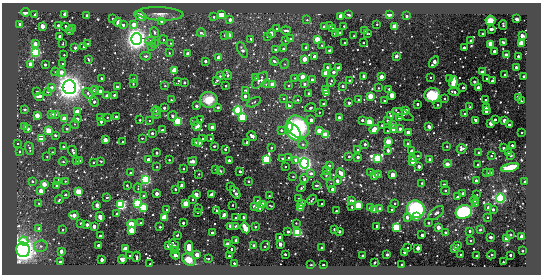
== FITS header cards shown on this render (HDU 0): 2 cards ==
NAXIS1  =                  539 / length of data axis 1
NAXIS2  =                  272 / length of data axis 2

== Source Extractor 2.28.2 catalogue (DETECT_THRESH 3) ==
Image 539 x 272 px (HDU 0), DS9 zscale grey, 1 PNG px = 1 image px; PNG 543 x 276 px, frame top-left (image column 1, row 272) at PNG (2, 3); each listed source drawn as its Kron ellipse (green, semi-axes under 4 px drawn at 4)
Background -22.9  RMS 190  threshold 582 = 3 sigma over >= 5 px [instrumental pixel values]
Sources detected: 568; of the 568, the 500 brightest by FLUX_AUTO listed and drawn (68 fainter detections omitted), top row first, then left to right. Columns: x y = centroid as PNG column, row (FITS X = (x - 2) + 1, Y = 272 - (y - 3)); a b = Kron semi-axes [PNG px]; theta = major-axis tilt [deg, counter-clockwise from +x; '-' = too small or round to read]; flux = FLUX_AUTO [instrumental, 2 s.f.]
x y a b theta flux
25 12 4 3 - 9.4e+04
35 14 3 3 - 9.0e+04
65 14 3 3 - 1.2e+05
160 14 23 6 -2 1.0e+05
221 14 3 3 - 2.6e+06
389 14 3 3 - 6.5e+05
87 15 3 3 - 1.2e+05
349 15 4 3 - 3.5e+04
140 16 6 3 -27 7.5e+05
341 16 3 3 - 1.0e+06
407 16 3 3 - 6.3e+04
214 17 3 3 - 2.2e+04
113 18 3 2 - 1.5e+04
517 19 3 3 - 2.7e+04
230 20 3 3 - 1.6e+05
307 20 3 3 - 1.5e+04
490 20 5 4 - 1.7e+05
161 21 4 4 - 3.9e+04
118 22 4 3 - 5.4e+04
20 24 3 3 - 2.4e+05
134 24 3 3 - 3.2e+05
377 24 3 2 - 1.9e+04
58 25 3 3 - 8.2e+04
123 25 3 3 - 6.0e+04
330 25 3 3 - 4.6e+04
503 25 5 2 - 1.9e+04
42 26 3 3 - 6.6e+05
65 26 3 3 - 4.3e+04
344 26 3 2 - 1.5e+04
395 26 3 3 - 1.6e+06
324 27 3 3 - 1.3e+05
333 28 3 2 - 2.4e+04
73 29 4 3 - 5.6e+04
277 29 3 3 - 3.3e+04
491 29 4 3 - 5.0e+04
286 30 5 3 - 2.8e+04
70 31 4 2 - 2.4e+04
365 31 3 2 - 1.7e+04
155 32 5 4 - 2.0e+04
201 33 4 3 - 4.8e+04
271 33 4 3 - 2.0e+05
335 33 3 3 - 6.8e+04
339 33 3 3 - 8.2e+04
367 33 3 2 - 2.7e+04
483 34 3 3 - 1.4e+05
224 35 3 2 - 1.7e+04
229 35 4 3 - 1.3e+05
267 36 3 2 - 1.2e+04
354 36 3 2 - 1.5e+04
522 36 4 3 - 3.5e+05
60 37 3 3 - 2.3e+05
136 39 6 5 - 1.3e+07
251 39 3 3 - 3.0e+04
290 39 3 3 - 3.6e+04
317 39 3 3 - 1.1e+06
163 40 4 4 - 1.7e+04
285 40 3 2 - 2.0e+04
150 41 5 4 - 3.3e+04
471 41 3 3 - 1.2e+05
35 43 3 3 - 2.6e+05
170 43 3 2 - 1.3e+04
345 43 3 3 - 5.5e+04
363 43 3 2 - 1.7e+04
504 43 3 3 - 1.6e+05
521 43 3 3 - 1.8e+06
63 44 3 2 - 1.2e+04
87 44 3 3 - 2.7e+04
154 44 4 3 - 1.3e+04
491 44 3 3 - 1.9e+06
322 45 3 3 - 1.4e+04
84 47 3 3 - 6.8e+04
152 47 4 4 - 2.8e+04
464 47 3 3 - 7.2e+04
75 48 3 3 - 1.2e+05
306 48 3 3 - 9.3e+04
283 49 3 3 - 3.2e+04
242 50 9 4 -65 3.3e+04
276 50 3 3 - 4.9e+04
329 51 3 3 - 3.1e+04
494 51 3 3 - 2.2e+04
35 52 4 4 - 5.6e+06
169 53 3 3 - 1.6e+04
188 54 3 3 - 6.5e+05
64 55 3 3 - 1.4e+04
506 55 4 3 - 3.8e+04
146 56 5 4 - 2.7e+04
314 56 3 3 - 5.7e+04
396 56 3 3 - 2.2e+05
518 56 3 3 - 8.8e+04
219 57 3 3 - 8.3e+05
88 59 3 2 - 1.4e+04
305 59 3 3 - 8.0e+05
205 61 3 3 - 1.0e+05
274 61 4 3 - 3.3e+04
434 62 6 3 56 3.4e+05
31 64 3 3 - 6.4e+05
63 64 3 2 - 1.7e+04
285 64 5 3 - 1.2e+04
45 65 3 3 - 7.2e+04
327 67 3 3 - 4.1e+04
516 67 3 3 - 8.4e+04
339 68 3 3 - 2.3e+05
174 70 3 3 - 9.2e+05
55 72 4 4 - 1.2e+04
61 72 4 3 - 4.4e+05
333 72 3 3 - 1.6e+05
483 72 4 3 - 6.6e+04
326 73 3 3 - 1.0e+06
227 75 5 4 - 2.6e+04
505 75 3 3 - 3.4e+04
220 76 3 3 - 2.1e+04
363 76 3 3 - 3.0e+04
524 76 3 3 - 2.1e+04
255 77 4 3 - 2.6e+04
303 77 3 3 - 1.2e+06
381 77 3 3 - 5.6e+05
431 77 3 2 - 1.7e+04
101 78 3 3 - 4.2e+04
295 78 3 3 - 1.2e+04
133 79 3 3 - 4.9e+04
449 79 3 3 - 5.4e+04
487 79 3 2 - 2.3e+04
217 80 3 3 - 3.1e+04
260 80 10 5 45 8.4e+04
313 80 3 3 - 3.8e+05
349 80 3 2 - 2.2e+04
178 81 4 2 - 1.5e+04
331 81 5 2 - 1.8e+04
492 81 3 3 - 1.2e+05
184 82 3 3 - 1.8e+04
453 82 6 3 81 3.0e+05
474 82 3 3 - 9.4e+04
133 83 3 2 - 1.5e+04
266 84 4 3 - 1.4e+04
273 84 3 3 - 1.1e+06
304 84 3 3 - 7.8e+04
165 86 3 3 - 1.8e+04
226 86 3 2 - 1.5e+04
288 86 4 4 - 2.0e+04
342 86 3 3 - 4.2e+04
51 87 3 3 - 1.0e+05
69 87 7 6 - 1.6e+07
117 87 3 3 - 1.5e+05
463 87 3 3 - 5.3e+04
379 88 3 2 - 1.8e+04
478 88 3 3 - 3.3e+05
325 89 3 3 - 7.3e+04
389 89 3 3 - 3.0e+04
94 90 4 3 - 2.9e+04
245 90 3 3 - 7.4e+04
100 91 3 3 - 1.8e+05
37 92 3 3 - 6.4e+04
48 92 4 4 - 1.6e+04
454 92 5 3 - 4.7e+04
88 93 6 4 -52 4.9e+04
309 93 3 3 - 3.2e+04
326 93 3 3 - 2.4e+05
114 95 3 3 - 3.3e+04
392 95 3 3 - 1.1e+06
432 95 8 7 - 4.5e+05
39 96 5 3 - 7.6e+04
107 96 3 3 - 3.9e+05
245 96 3 3 - 2.2e+05
370 96 3 3 - 1.3e+06
518 97 3 3 - 3.2e+05
445 98 3 3 - 2.3e+04
283 99 3 3 - 2.1e+04
171 100 3 3 - 2.2e+04
209 100 8 8 - 2.4e+05
298 100 3 3 - 2.3e+04
359 100 3 3 - 2.9e+04
486 100 3 2 - 1.4e+04
94 101 5 3 - 3.6e+04
384 101 3 3 - 2.1e+04
521 101 3 3 - 1.5e+04
254 102 8 4 27 1.7e+04
323 103 3 3 - 2.4e+04
349 103 3 3 - 1.1e+05
417 104 3 3 - 4.4e+04
438 105 3 3 - 3.7e+04
196 106 3 3 - 4.1e+04
289 106 3 3 - 5.9e+04
218 107 3 3 - 3.0e+04
470 107 3 2 - 1.4e+04
487 107 3 3 - 2.9e+05
164 108 3 3 - 8.1e+04
310 108 5 4 - 4.0e+04
25 109 3 3 - 2.8e+04
238 110 4 4 - 5.3e+06
156 111 4 4 - 1.4e+04
406 111 3 3 - 6.4e+05
486 111 3 3 - 3.0e+05
77 112 4 3 - 6.9e+05
319 112 3 2 - 1.2e+04
52 114 3 3 - 3.2e+05
156 114 4 3 - 1.6e+04
403 114 12 4 -27 9.3e+04
465 114 3 3 - 5.9e+04
37 115 3 3 - 7.4e+05
55 115 3 3 - 3.4e+04
172 116 5 3 - 1.0e+05
391 116 4 3 - 3.0e+04
101 117 4 2 - 1.8e+04
107 117 3 3 - 1.6e+04
116 117 3 3 - 8.7e+04
242 117 3 3 - 4.1e+06
339 117 3 3 - 1.5e+05
399 118 3 3 - 1.6e+05
64 119 3 3 - 1.2e+06
77 119 3 3 - 1.4e+05
201 119 3 2 - 1.6e+04
495 119 3 3 - 4.9e+04
140 120 3 3 - 2.0e+04
311 120 4 3 - 1.2e+05
362 120 3 3 - 6.4e+04
476 120 3 3 - 7.4e+04
149 121 4 3 - 1.6e+04
178 121 3 3 - 5.3e+06
194 121 4 3 - 1.4e+04
387 121 3 3 - 4.0e+04
505 121 3 3 - 5.0e+05
101 122 3 3 - 1.1e+05
369 122 3 3 - 2.4e+06
491 123 3 3 - 6.4e+05
75 124 4 4 - 1.7e+04
392 124 4 3 - 3.5e+04
382 125 3 3 - 3.0e+04
509 125 3 3 - 9.3e+04
24 126 3 3 - 3.3e+05
197 126 5 3 - 5.2e+05
429 126 4 3 - 4.6e+04
212 127 3 3 - 4.3e+05
289 127 4 4 - 1.7e+05
298 127 12 10 -44 1.1e+06
28 129 3 3 - 1.2e+05
67 129 3 3 - 3.0e+04
374 129 5 3 - 1.0e+06
393 129 3 3 - 2.0e+05
400 129 3 3 - 1.4e+05
162 130 3 3 - 4.1e+04
281 130 4 3 - 4.1e+04
319 130 3 3 - 6.2e+05
48 131 3 3 - 1.7e+06
387 131 3 2 - 1.3e+04
293 132 10 6 -48 1.0e+06
408 132 3 3 - 4.6e+05
522 132 3 2 - 1.9e+04
152 133 3 3 - 6.1e+04
55 135 4 3 - 2.6e+04
326 135 3 3 - 2.5e+06
252 136 5 3 - 8.5e+04
142 138 3 3 - 1.7e+04
203 138 3 2 - 2.0e+04
210 138 3 3 - 3.9e+04
42 139 3 3 - 2.7e+06
105 140 3 3 - 5.8e+05
123 142 3 3 - 4.1e+04
195 142 3 3 - 1.1e+05
388 142 3 3 - 1.3e+06
17 143 3 2 - 2.2e+04
199 143 3 3 - 1.1e+05
246 143 3 3 - 2.1e+04
408 143 3 3 - 4.0e+04
303 144 5 4 - 3.6e+04
365 144 3 3 - 5.3e+04
512 145 3 3 - 6.5e+04
214 146 3 3 - 3.5e+04
64 147 3 3 - 2.6e+04
447 147 3 2 - 1.3e+04
29 148 7 3 -71 2.6e+04
271 148 3 3 - 2.5e+04
503 148 3 3 - 5.5e+04
225 149 4 3 - 4.8e+04
357 149 3 3 - 2.5e+04
461 149 5 4 - 8.4e+04
388 150 3 3 - 1.9e+05
20 151 3 3 - 2.2e+04
73 151 5 3 - 4.9e+04
412 151 3 3 - 3.1e+05
52 152 3 2 - 1.2e+04
479 152 3 3 - 3.8e+04
508 152 3 2 - 1.5e+04
157 153 3 3 - 4.9e+04
511 155 3 3 - 6.2e+04
349 156 3 3 - 3.7e+04
418 156 3 3 - 2.9e+04
491 156 3 3 - 1.7e+04
47 157 3 2 - 1.2e+04
358 157 3 3 - 1.2e+05
289 158 3 3 - 4.2e+04
378 158 4 3 - 8.0e+06
412 158 4 3 - 3.5e+04
148 159 3 3 - 1.4e+05
267 159 3 3 - 7.6e+06
282 159 3 3 - 1.8e+04
430 159 3 3 - 7.5e+04
169 160 3 3 - 2.5e+04
296 160 3 3 - 2.6e+05
76 161 3 3 - 8.8e+04
80 161 3 3 - 3.5e+04
101 161 3 3 - 1.8e+04
193 161 4 3 - 2.1e+05
229 161 3 3 - 2.3e+05
63 162 4 3 - 1.3e+04
94 162 3 2 - 2.1e+04
413 162 4 3 - 7.0e+04
304 163 5 4 - 7.0e+06
447 164 3 3 - 4.5e+05
478 165 3 3 - 2.7e+04
329 166 3 3 - 7.2e+04
419 166 3 3 - 2.3e+05
157 167 3 2 - 1.9e+04
285 167 3 2 - 1.7e+04
510 168 9 4 13 9.5e+05
184 169 3 2 - 2.0e+04
216 170 3 3 - 3.5e+04
221 171 3 2 - 1.8e+04
240 171 3 3 - 3.2e+04
327 171 3 3 - 6.8e+04
370 172 3 3 - 3.4e+04
490 172 3 3 - 3.9e+04
131 173 3 3 - 5.4e+04
311 173 3 3 - 6.9e+04
341 173 5 3 - 1.2e+05
487 173 3 3 - 4.3e+04
199 174 3 2 - 1.5e+04
379 174 3 2 - 1.9e+04
393 174 3 3 - 6.7e+05
326 175 4 3 - 1.2e+04
374 176 3 3 - 3.2e+05
293 177 3 2 - 1.7e+04
146 179 4 4 - 4.7e+06
304 179 4 3 - 2.0e+04
476 180 3 3 - 9.6e+04
32 181 3 3 - 3.6e+04
65 181 3 3 - 1.2e+04
248 181 3 3 - 3.7e+04
337 181 3 3 - 2.4e+05
525 181 3 2 - 1.3e+04
57 182 4 3 - 4.4e+04
331 183 4 4 - 1.2e+04
422 183 3 2 - 2.3e+04
44 184 3 3 - 7.7e+05
127 185 3 2 - 3.0e+04
182 185 3 3 - 2.0e+05
317 185 4 2 - 1.7e+04
444 185 3 3 - 1.1e+05
56 186 3 3 - 5.8e+04
230 186 3 2 - 1.7e+04
138 188 4 3 - 1.3e+04
301 188 5 2 - 2.9e+04
175 189 3 3 - 3.1e+04
333 189 3 3 - 2.2e+05
41 191 3 3 - 5.1e+05
445 191 4 3 - 3.3e+04
78 192 3 3 - 1.7e+06
157 193 3 3 - 2.2e+05
235 193 7 3 -59 1.5e+05
463 194 3 3 - 1.4e+05
65 195 3 3 - 9.0e+04
196 195 3 3 - 6.0e+05
211 195 4 3 - 2.9e+05
477 195 4 3 - 2.2e+04
143 196 3 3 - 4.9e+04
269 196 3 2 - 1.8e+04
107 197 3 3 - 8.8e+04
458 197 3 3 - 2.8e+04
500 198 4 4 - 5.7e+06
298 199 3 3 - 5.1e+04
59 200 4 3 - 4.1e+04
192 200 3 2 - 1.5e+04
258 200 3 3 - 1.9e+04
312 200 6 2 47 2.0e+04
475 200 4 3 - 6.9e+04
351 201 3 3 - 4.7e+05
39 203 3 3 - 2.6e+04
138 203 4 4 - 5.1e+06
395 203 3 2 - 1.5e+04
186 204 3 3 - 2.9e+06
263 204 3 3 - 6.0e+05
302 204 3 3 - 5.1e+05
322 204 2 2 - 1.2e+04
476 204 3 3 - 1.9e+05
97 205 4 3 - 3.8e+04
121 205 4 3 - 5.0e+06
232 205 3 2 - 1.9e+04
358 205 3 3 - 2.9e+06
255 206 3 3 - 3.2e+05
271 206 4 2 - 1.4e+04
352 207 3 3 - 3.0e+04
488 207 3 3 - 1.8e+05
143 208 3 3 - 3.8e+06
198 208 2 2 - 1.2e+04
260 208 3 3 - 4.6e+04
301 208 3 3 - 1.9e+06
371 208 3 3 - 1.4e+05
380 208 3 3 - 7.4e+04
166 209 2 2 - 1.4e+04
416 209 9 8 - 1.2e+06
493 209 3 3 - 8.4e+04
374 210 3 3 - 8.8e+05
392 210 3 3 - 9.2e+04
217 211 3 3 - 9.0e+04
336 211 3 3 - 4.1e+04
198 212 3 3 - 3.1e+04
464 212 8 6 19 1.5e+06
436 213 9 5 38 4.6e+04
117 214 3 3 - 6.9e+04
74 215 5 3 - 4.6e+05
224 215 4 3 - 2.2e+05
416 216 3 3 - 1.0e+05
100 217 5 3 - 5.0e+05
407 217 3 3 - 8.6e+04
488 217 3 2 - 1.9e+04
164 218 3 3 - 2.7e+06
235 218 3 3 - 3.2e+04
244 218 3 3 - 7.7e+04
81 223 3 3 - 6.2e+04
141 223 3 3 - 1.6e+04
183 223 3 3 - 7.0e+04
296 223 3 3 - 1.5e+04
429 223 3 3 - 2.8e+04
132 224 4 3 - 3.9e+05
87 225 3 3 - 1.5e+05
94 226 3 3 - 2.8e+05
231 226 4 3 - 4.1e+04
235 226 3 3 - 2.1e+04
377 226 3 3 - 1.1e+05
160 227 3 2 - 3.2e+04
255 227 3 3 - 3.3e+04
396 227 3 3 - 5.4e+06
438 227 3 3 - 3.1e+05
39 228 3 3 - 1.4e+05
245 228 5 3 - 1.1e+06
335 229 3 3 - 1.4e+05
63 230 3 3 - 2.6e+04
131 230 3 3 - 1.4e+06
480 230 3 3 - 2.1e+04
339 231 3 3 - 1.2e+05
470 231 3 3 - 6.9e+04
288 232 3 3 - 8.2e+04
297 232 4 4 - 4.7e+06
445 232 3 3 - 7.0e+04
212 233 3 3 - 2.0e+05
177 235 3 3 - 2.6e+04
422 235 3 3 - 1.1e+05
510 235 3 3 - 4.9e+04
100 236 3 3 - 6.6e+04
280 237 3 3 - 9.6e+04
491 237 3 3 - 1.4e+05
522 237 3 3 - 6.7e+05
507 239 3 3 - 1.3e+06
236 240 3 3 - 4.0e+04
24 241 5 4 - 2.2e+05
470 241 3 3 - 1.7e+04
228 244 3 3 - 3.9e+05
280 244 3 3 - 2.6e+05
99 245 3 3 - 1.3e+05
169 245 3 3 - 5.1e+05
174 245 6 3 -57 1.6e+05
253 245 4 3 - 2.1e+04
458 245 3 3 - 3.5e+04
41 246 7 5 14 4.5e+04
265 246 5 2 - 2.4e+04
189 247 6 3 -88 1.2e+06
322 247 3 3 - 3.1e+04
407 248 2 2 - 1.4e+04
418 248 3 3 - 5.5e+05
454 248 3 3 - 5.1e+05
125 249 3 3 - 9.0e+05
231 249 3 3 - 5.8e+04
23 250 7 6 - 1.5e+07
175 250 3 3 - 2.0e+05
61 251 3 3 - 2.8e+05
522 251 3 3 - 4.7e+04
404 252 3 2 - 3.8e+04
285 254 3 3 - 5.2e+04
460 254 3 3 - 2.2e+04
175 255 4 3 - 2.2e+05
197 255 3 3 - 5.1e+05
362 255 3 2 - 2.9e+04
387 255 3 3 - 7.1e+04
491 255 5 3 - 3.7e+04
510 255 3 3 - 7.2e+04
130 256 3 3 - 2.3e+04
229 256 3 3 - 4.1e+04
477 256 3 3 - 1.1e+05
136 257 5 3 - 2.8e+04
122 259 4 3 - 3.3e+05
208 259 4 2 - 1.6e+04
102 260 3 3 - 2.4e+05
189 260 7 5 -36 2.2e+05
60 262 3 3 - 1.3e+05
375 262 3 3 - 2.7e+04
503 262 3 2 - 2.6e+04
234 263 3 3 - 4.1e+04
150 264 3 2 - 1.3e+04
401 264 3 2 - 1.8e+04
311 265 4 3 - 1.5e+04
323 265 3 3 - 7.6e+04
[68 fainter detections neither listed nor drawn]

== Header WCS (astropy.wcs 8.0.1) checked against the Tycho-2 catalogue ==
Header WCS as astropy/WCSLIB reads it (CRVAL/CRPIX/CD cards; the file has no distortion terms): RA---TAN/DEC--TAN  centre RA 20:11:43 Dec -56:21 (302.93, -56.35 deg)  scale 2.1 arcsec/px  FOV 18.9' x 9.5'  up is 0 deg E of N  parity normal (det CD < 0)
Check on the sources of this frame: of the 60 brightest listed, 4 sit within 3.0 arcsec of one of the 7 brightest Tycho-2 stars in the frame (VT <= 12.30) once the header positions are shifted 1.42 arcsec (1.26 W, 0.66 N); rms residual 1.00 arcsec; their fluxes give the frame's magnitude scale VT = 28.80 - 2.5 log10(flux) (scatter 0.28 mag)
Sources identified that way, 4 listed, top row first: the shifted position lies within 3.0 arcsec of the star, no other Tycho-2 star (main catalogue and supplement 1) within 6.0 arcsec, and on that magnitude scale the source's flux lands within +1.5 / -3 mag of the star's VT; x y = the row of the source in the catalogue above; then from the Tycho-2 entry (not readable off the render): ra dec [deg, ICRS J2000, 3 dp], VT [Tycho-2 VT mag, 2 dp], TYC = Tycho-2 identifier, HIP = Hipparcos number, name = IAU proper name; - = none
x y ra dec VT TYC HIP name
136 39 303.072 -56.290 11.24 8784-1300-1 - -
69 87 303.143 -56.318 10.56 8784-1330-1 - -
304 163 302.896 -56.363 12.30 8784-1655-1 - -
23 250 303.193 -56.413 10.53 8784-1485-1 - -